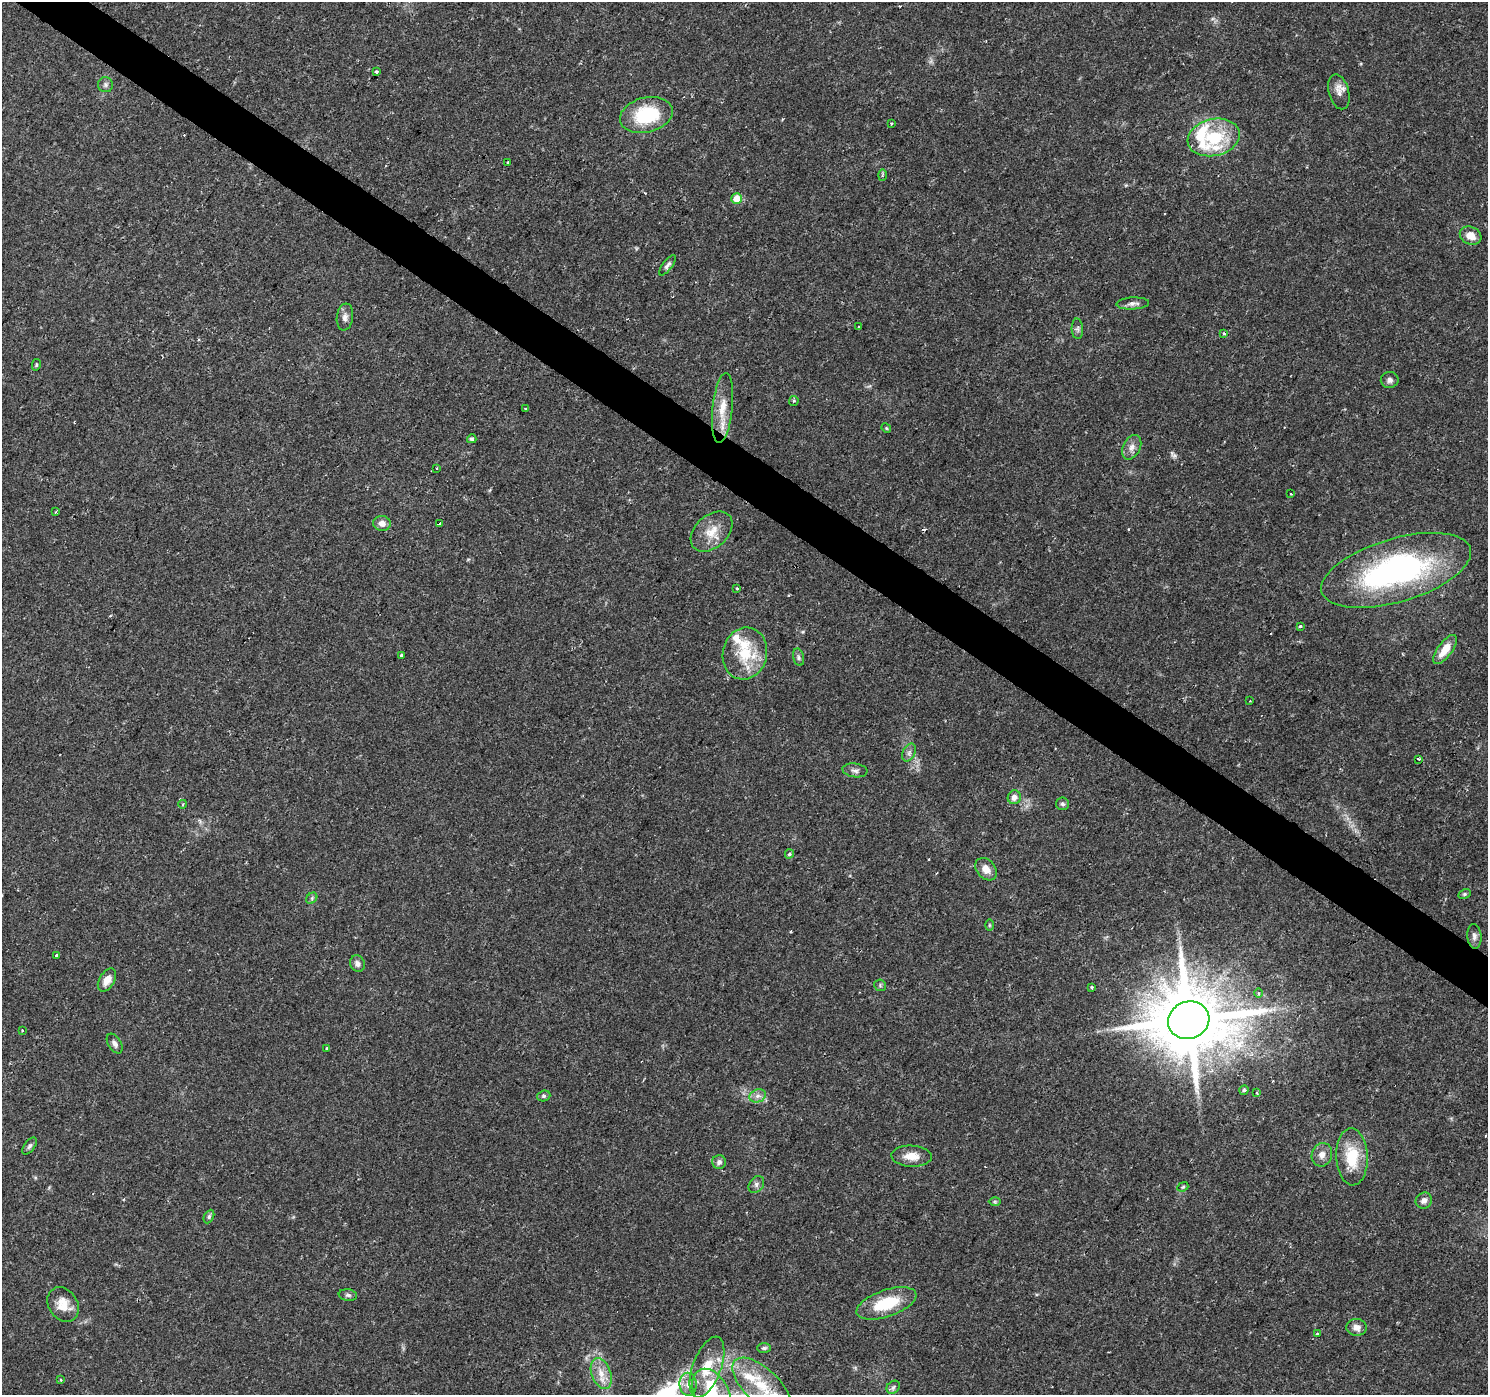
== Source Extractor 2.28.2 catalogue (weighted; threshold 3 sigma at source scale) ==
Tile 11 of 4 x 4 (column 3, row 3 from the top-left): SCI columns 2975-4460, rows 1574-2966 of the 5953 x 5998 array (HDU 1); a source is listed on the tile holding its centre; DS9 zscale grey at full resolution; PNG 1490 x 1397 px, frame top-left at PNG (2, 2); each listed source drawn as its Kron ellipse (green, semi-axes under 4 px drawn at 4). Shown black and unused: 3% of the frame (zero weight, under 2 of 3 exposures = <1% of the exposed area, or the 3 px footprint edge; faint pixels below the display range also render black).
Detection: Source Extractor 2.28.2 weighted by HDU 2 'WHT'; one run over the whole footprint, this tile lists its part. Background 0.0415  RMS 0.0033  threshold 0.015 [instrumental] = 3 sigma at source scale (4.5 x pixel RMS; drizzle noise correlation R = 1.50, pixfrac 1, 0.0396/0.0396 arcsec/px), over >= 5 px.
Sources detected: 101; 1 inside a brighter object's white glare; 6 cosmic-ray / hot-pixel residue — neither listed nor drawn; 7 inside a brighter listed object's ellipse — not listed separately; the other 87 listed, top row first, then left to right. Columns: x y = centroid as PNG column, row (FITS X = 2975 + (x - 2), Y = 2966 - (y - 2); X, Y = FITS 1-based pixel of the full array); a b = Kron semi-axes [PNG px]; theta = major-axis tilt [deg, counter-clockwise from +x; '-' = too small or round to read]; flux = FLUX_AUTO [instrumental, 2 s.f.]
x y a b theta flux
376 72 3 3 - 1.5
106 85 7 7 - 1.1
1339 92 18 10 -75 2.7
646 115 27 17 13 20
891 123 3 3 - 0.44
1214 137 26 18 13 18
508 162 3 3 - 0.75
882 175 6 4 88 0.5
737 198 5 5 - 5.8
1471 236 11 8 -26 3.5
668 265 12 5 53 1.1
1133 303 16 6 3 1.6
345 317 13 8 82 1.7
858 327 3 2 - 0.26
1077 329 10 5 -87 0.97
1224 333 4 3 - 0.44
36 365 6 4 78 0.42
1390 380 9 8 - 1.3
794 401 5 4 - 0.41
525 408 3 2 - 0.28
723 408 35 10 84 6.5
886 428 5 4 - 0.4
472 439 5 4 - 0.94
1132 447 13 8 63 2.1
437 468 3 3 - 0.7
1291 494 3 2 - 0.29
55 512 3 3 - 0.38
382 523 9 7 -7 2
439 524 4 3 - 7.2
712 532 24 16 42 6.6
1396 570 77 31 17 87
737 588 3 3 - 0.86
1300 626 4 3 - 0.8
1445 650 17 7 54 5.5
745 654 26 22 77 14
401 655 4 3 - 1.5
798 657 9 5 -76 0.82
1250 701 3 2 - 0.29
909 753 9 6 64 1.2
1419 759 3 3 - 1.1
855 770 12 7 -7 1.2
1014 797 7 6 - 2
183 804 4 3 - 0.34
1062 804 6 6 - 0.78
789 854 5 4 - 0.8
986 869 12 9 -48 2.9
1464 894 6 4 27 0.52
312 898 6 5 - 0.58
989 925 6 4 -90 0.36
1474 936 12 7 -85 1.4
56 955 3 3 - 0.97
357 964 8 7 - 1.5
107 980 12 7 59 2.9
880 985 6 5 - 0.52
1092 987 3 3 - 1.4
1258 993 5 3 - 0.38
1189 1020 21 18 18 4000
22 1030 3 3 - 0.74
115 1044 11 6 -58 1.4
327 1049 3 3 - 1.5
1244 1090 4 4 - 0.57
1257 1093 4 2 - 0.33
544 1096 7 5 19 0.66
758 1096 8 6 19 1.5
30 1146 10 5 53 0.82
1322 1155 12 10 71 2.4
911 1156 20 10 -2 4.4
1352 1157 28 15 -87 12
719 1162 7 7 - 1.1
756 1184 9 6 53 1.2
1183 1187 6 4 22 0.5
995 1201 6 4 0 0.5
1424 1201 8 7 - 1.8
209 1217 7 4 63 0.66
348 1295 9 5 -7 0.86
886 1303 31 13 19 14
63 1305 18 14 -57 5.4
1357 1327 10 8 -3 2.1
1317 1334 4 3 - 0.35
764 1348 7 5 0 0.69
707 1367 32 14 69 8.9
601 1373 16 9 -69 4.2
61 1380 4 3 - 0.31
688 1384 11 8 -85 2.4
762 1386 37 17 -43 15
893 1387 7 5 44 0.81
712 1393 26 17 -62 15
Overlapping masked pixels (flux is a lower limit): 2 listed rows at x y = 439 524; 1189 1020
Isophote crosses this tile's border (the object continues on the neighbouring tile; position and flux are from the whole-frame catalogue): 1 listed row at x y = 712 1393